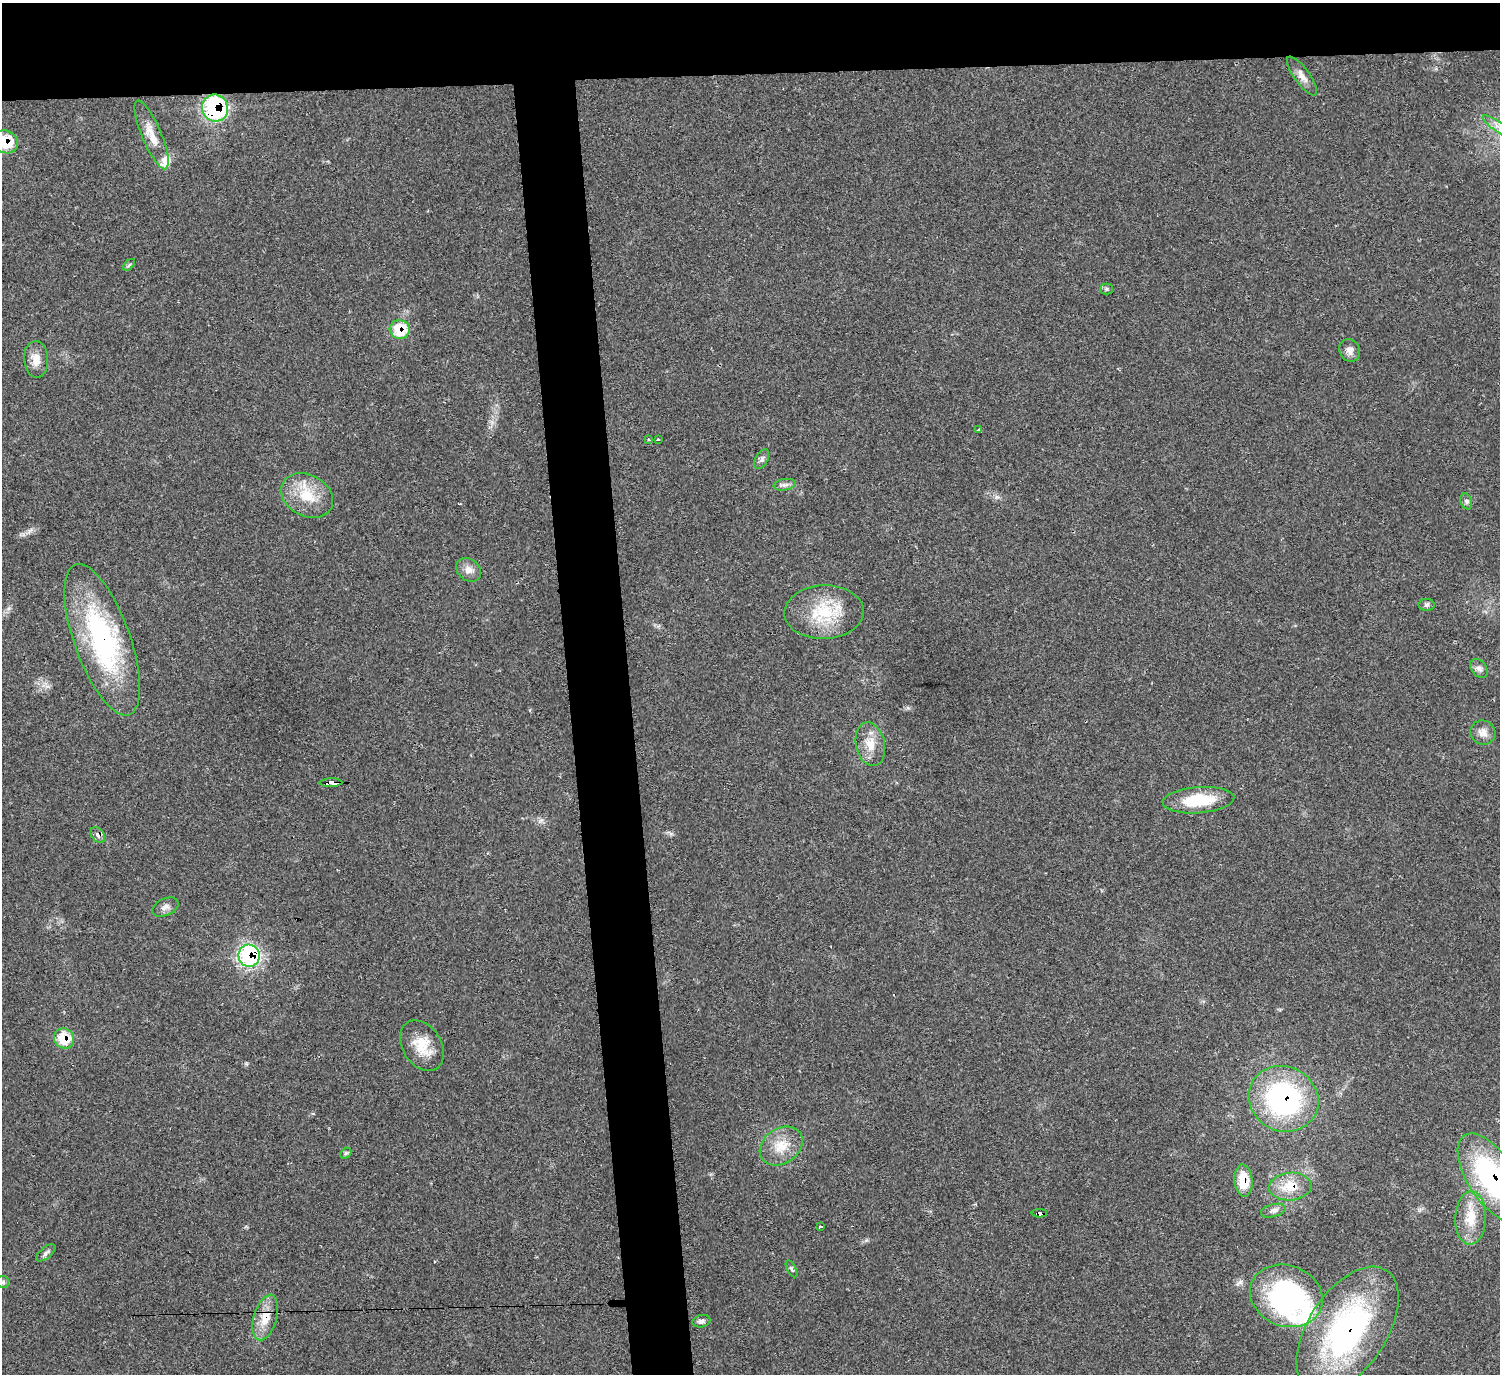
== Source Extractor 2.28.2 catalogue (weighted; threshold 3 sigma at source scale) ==
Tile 2 of 3 x 3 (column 2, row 1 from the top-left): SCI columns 1500-2997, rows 2974-4345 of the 4494 x 4475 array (HDU 1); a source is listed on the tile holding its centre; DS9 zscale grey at full resolution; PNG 1502 x 1376 px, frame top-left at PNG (2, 3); each listed source drawn as its Kron ellipse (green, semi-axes under 4 px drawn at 4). Shown black and unused: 9% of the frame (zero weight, under 2 of 3 exposures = <1% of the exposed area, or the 3 px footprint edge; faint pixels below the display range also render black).
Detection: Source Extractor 2.28.2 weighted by HDU 2 'WHT'; one run over the whole footprint, this tile lists its part. Background 0.0551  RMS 0.0067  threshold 0.0302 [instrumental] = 3 sigma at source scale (4.5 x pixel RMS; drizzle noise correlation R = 1.50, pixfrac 1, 0.05/0.05 arcsec/px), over >= 5 px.
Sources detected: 52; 2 cosmic-ray / hot-pixel residue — neither listed nor drawn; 2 inside a brighter listed object's ellipse — not listed separately; the other 48 listed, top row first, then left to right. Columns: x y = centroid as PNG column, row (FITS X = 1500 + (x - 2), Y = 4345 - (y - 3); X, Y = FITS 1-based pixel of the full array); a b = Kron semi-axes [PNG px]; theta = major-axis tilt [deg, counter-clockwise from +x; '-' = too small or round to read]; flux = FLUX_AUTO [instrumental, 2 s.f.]
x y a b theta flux
1302 76 23 7 -54 5.5
215 108 13 13 - 89
1498 127 18 5 -35 4.4
152 135 37 9 -67 12
5 142 13 11 -29 20
129 265 7 4 45 1.1
1107 289 6 5 - 1.2
400 330 10 9 - 20
1350 350 12 10 -59 4.1
36 359 18 12 -87 8.1
979 430 4 3 - 13
648 440 3 3 - 4.9
658 440 3 3 - 4.3
762 459 11 6 62 2.3
785 485 11 5 10 2.5
307 496 27 20 -29 21
1466 501 8 5 -72 1.7
469 570 13 10 -38 5.2
1427 605 8 6 1 1.7
824 612 40 27 2 36
102 640 80 28 -70 120
1479 668 10 7 -52 2.8
1483 733 13 12 - 5.4
870 744 22 14 -78 12
331 783 11 3 2 73
1198 800 36 13 4 27
98 835 9 6 -53 2.9
165 907 14 8 25 3.6
249 956 11 10 - 99
64 1038 10 9 - 18
422 1046 27 19 -57 17
1284 1099 35 32 -27 120
781 1146 23 17 35 15
346 1153 6 4 44 1.2
1491 1178 50 23 -57 120
1243 1180 16 9 -86 16
1290 1187 21 14 5 16
1273 1211 12 6 16 3
1039 1213 8 3 -1 47
1471 1218 27 15 88 17
821 1227 3 3 - 3.5
46 1253 12 5 39 2.2
792 1269 9 4 -63 1.4
3 1282 6 6 - 1.4
1286 1296 37 30 -21 140
265 1318 23 11 73 13
701 1321 9 6 12 2.3
1347 1330 71 39 57 160
Overlapping masked pixels (flux is a lower limit): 15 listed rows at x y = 215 108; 5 142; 400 330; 102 640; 331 783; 98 835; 249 956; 64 1038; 1284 1099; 1491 1178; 1243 1180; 1290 1187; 1039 1213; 265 1318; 1347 1330
Isophote crosses this tile's border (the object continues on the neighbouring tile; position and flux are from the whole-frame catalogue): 3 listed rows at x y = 1498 127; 5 142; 1491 1178